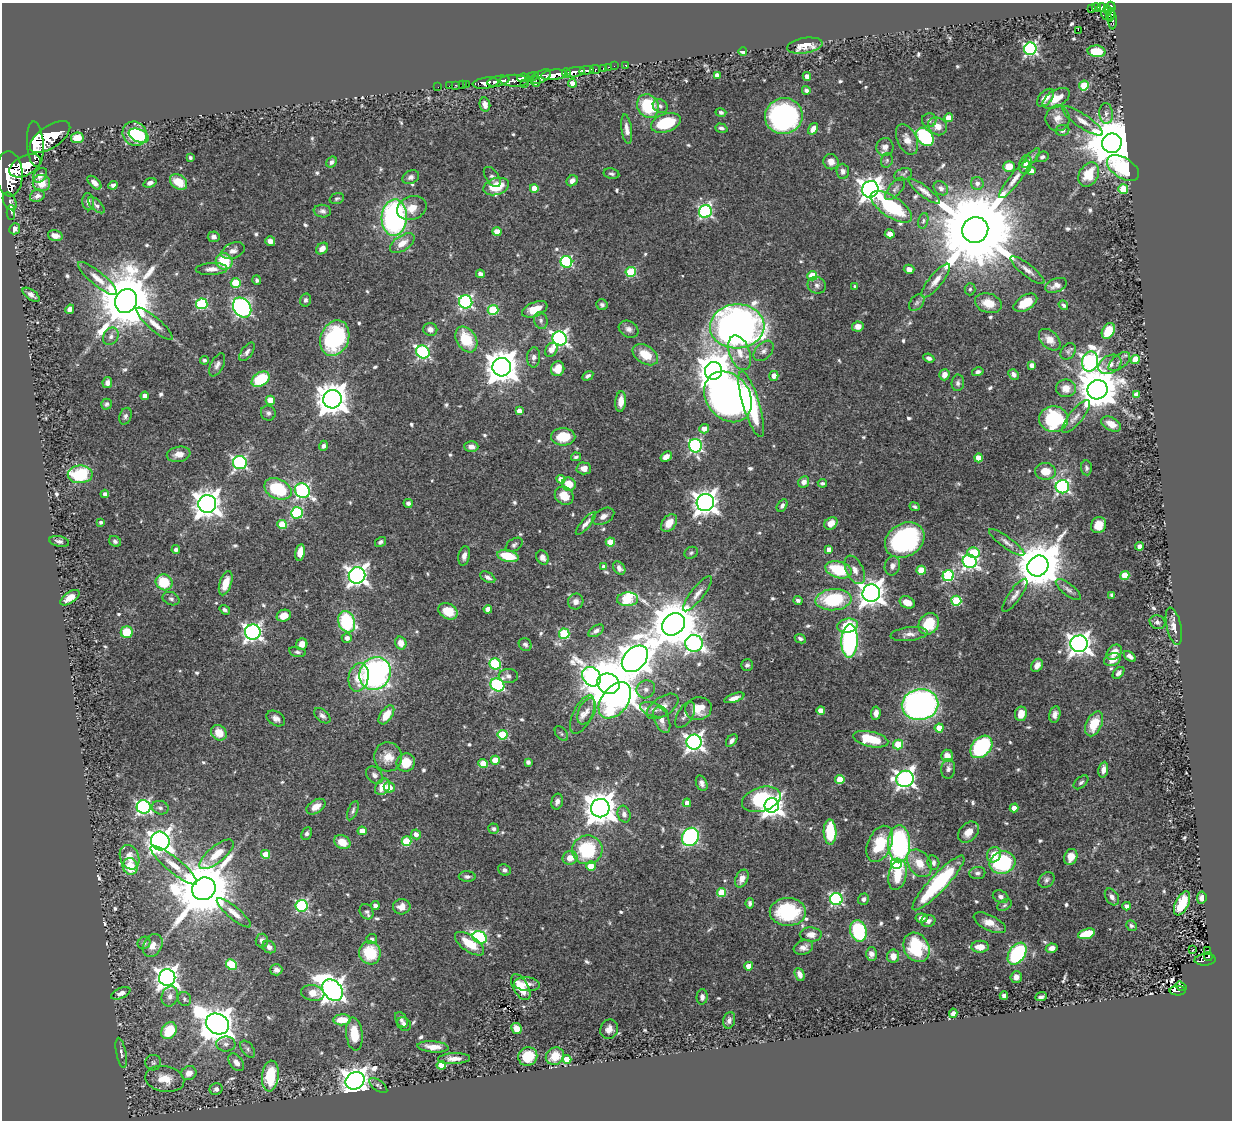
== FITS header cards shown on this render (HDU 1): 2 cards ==
NAXIS1  =                 1230
NAXIS2  =                 1118

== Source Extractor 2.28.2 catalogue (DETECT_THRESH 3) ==
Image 1230 x 1118 px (HDU 1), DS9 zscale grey, 1 PNG px = 1 image px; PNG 1234 x 1122 px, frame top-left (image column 1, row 1118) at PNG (2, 3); each listed source drawn as its Kron ellipse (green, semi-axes under 4 px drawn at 4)
Background 0.451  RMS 0.014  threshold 0.0419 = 3 sigma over >= 5 px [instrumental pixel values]
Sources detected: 675; of the 675, the 500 brightest by FLUX_AUTO listed and drawn (175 fainter detections omitted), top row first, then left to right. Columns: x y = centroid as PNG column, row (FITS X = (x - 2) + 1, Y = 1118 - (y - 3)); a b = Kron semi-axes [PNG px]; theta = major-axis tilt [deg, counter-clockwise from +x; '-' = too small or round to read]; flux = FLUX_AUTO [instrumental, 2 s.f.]
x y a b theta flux
1096 7 5 3 - 110
1101 7 4 3 - 120
1111 7 5 4 - 260
1092 9 4 3 - 51
1108 10 5 4 - 240
1106 15 6 4 -43 68
1110 15 7 4 76 110
1112 20 9 4 -89 81
1078 30 2 2 - 780
805 46 18 7 9 16
1030 49 6 6 - 210
1096 51 9 6 -4 28
743 52 4 4 - 3.4
626 65 3 3 - 13
614 66 2 2 - 7.3
608 67 3 2 - 17
604 68 3 3 - 34
586 70 7 3 9 170
595 70 5 3 - 99
575 72 10 5 10 800
566 73 5 4 - 380
554 75 13 5 6 1400
717 75 4 4 - 4.4
532 76 6 3 12 220
807 76 4 4 - 7.1
541 77 11 5 27 450
523 78 6 3 8 390
498 81 11 5 12 910
514 81 14 6 -1 420
536 82 5 2 - 140
486 83 13 5 6 1100
572 83 4 4 - 9.5
466 84 3 2 - 19
524 84 2 2 - 26
456 85 3 2 - 14
462 85 2 2 - 8.7
449 86 2 2 - 8.2
1084 86 5 5 - 50
438 87 2 2 - 8.5
806 90 4 4 - 2.6
1045 98 11 6 48 9.1
1056 98 15 8 32 14
485 104 7 5 -78 6.5
648 106 12 10 -57 52
660 106 8 6 -38 2.9
721 112 5 4 - 2.3
1106 113 10 6 -87 4.1
784 116 19 18 - 240
949 118 4 4 - 15
1058 118 13 12 - 9.3
929 120 7 7 - 3.2
1083 121 24 6 -34 8.8
666 123 15 9 18 47
938 126 10 8 -34 9.5
721 128 6 4 -18 2.5
627 129 15 5 -82 6.3
813 129 6 4 55 6
1062 130 7 5 11 2.8
135 134 13 11 -45 42
139 136 11 6 -23 19
50 137 23 11 34 4100
925 137 10 7 -50 110
77 138 6 5 - 16
907 139 16 9 -65 9.5
1112 143 10 9 - 6900
35 144 23 8 -86 3100
885 147 9 8 - 5.5
190 157 3 3 - 2.3
1042 157 6 5 - 2.3
1031 158 12 5 48 3.7
887 160 7 5 75 1.9
332 162 6 5 - 2.8
831 162 8 7 - 7.5
1025 165 9 6 75 5.1
25 166 17 9 28 2700
1009 166 6 5 - 14
1123 168 18 10 -33 79
843 171 7 6 - 4
1031 171 4 4 - 5.9
9 174 22 13 -87 4600
611 174 8 5 -11 2.5
903 174 9 6 16 2.4
1089 174 13 9 60 27
40 175 8 6 49 5.2
411 177 9 6 29 4.1
492 177 11 6 -55 3.4
1014 179 23 5 52 7.8
572 181 6 5 - 5.2
179 182 9 6 -36 17
41 183 9 8 - 16
94 183 8 5 -44 5.7
150 183 7 4 18 3.3
977 183 6 6 - 4.5
113 185 5 4 - 2.8
496 187 13 8 17 28
534 188 4 4 - 16
941 188 8 6 -41 4.1
870 189 8 8 - 870
895 189 13 6 50 3.8
1123 189 5 5 - 45
924 191 19 5 -37 6.2
37 196 7 6 - 3.8
337 199 7 5 20 2
10 201 9 6 -63 2.5
88 202 8 6 -84 3.2
96 205 10 5 -44 2.9
891 207 24 10 -34 69
412 208 15 11 21 13
322 211 9 6 -7 3.2
11 212 7 3 -88 10
705 212 6 6 - 170
394 218 18 12 87 210
923 221 8 5 73 1.9
15 229 5 5 - 5.8
975 230 13 12 - 23000
497 232 4 4 - 18
890 234 5 4 - 6.1
55 236 7 5 -16 6
214 237 6 5 - 3.4
270 241 5 4 - 5.9
402 243 14 7 34 12
322 249 7 5 42 7.3
233 251 12 7 22 5.4
224 261 9 8 - 32
566 262 6 6 - 120
211 269 16 6 2 7.4
909 269 5 4 - 4.7
1027 270 21 6 -38 6.8
631 272 5 5 - 54
480 274 4 4 - 4.1
812 276 5 4 - 37
98 279 24 7 -40 11
257 280 5 4 - 2
936 281 21 6 51 8.7
236 283 5 5 - 39
817 285 9 8 - 4.4
1056 285 11 6 21 5.9
855 287 3 3 - 2.4
970 289 6 5 - 2
31 295 10 5 -35 4.4
305 300 6 5 - 2.9
126 301 12 10 66 7800
466 302 6 6 - 200
917 303 9 6 50 2.8
988 303 14 9 -17 16
1025 303 13 7 31 17
202 304 5 5 - 93
602 305 6 5 - 2.3
1063 305 5 4 - 2.3
242 307 10 8 -54 300
70 309 5 4 - 4.7
535 309 13 7 22 17
493 310 5 5 - 58
541 320 8 6 -71 3
155 324 23 6 -41 9.5
737 326 27 22 2 670
858 327 6 5 - 8.8
430 329 7 6 - 4.9
629 329 10 8 -30 4.8
1108 331 8 6 60 23
111 336 9 7 57 4.2
335 338 18 14 68 110
560 338 7 7 - 310
466 339 14 9 -57 35
1050 340 13 8 -45 8.3
551 350 7 5 59 8.8
764 351 12 7 46 5
1068 351 9 6 52 2.4
247 352 11 5 54 3.5
423 352 7 6 - 170
740 353 18 10 -70 14
645 355 14 9 -33 21
534 357 10 6 87 4.5
929 358 5 4 - 3.4
1135 359 4 4 - 28
204 360 4 4 - 2.4
1090 362 10 8 77 360
1119 362 12 7 38 4.3
1110 364 12 9 30 6.6
217 365 12 6 63 4.1
1032 365 4 4 - 7.2
502 367 9 9 - 2000
558 369 7 6 - 14
713 371 9 8 - 1800
978 372 6 4 14 2.8
1013 374 6 4 -49 3.5
944 375 6 5 - 7.5
588 376 6 4 31 2.5
774 376 5 4 - 7.5
261 379 10 6 31 53
107 383 5 5 - 4.3
958 383 8 6 82 2.8
1066 388 10 9 - 10
1097 390 10 9 - 3200
1136 394 4 4 - 8.8
145 396 4 4 - 7.4
728 397 27 21 -53 700
332 399 9 9 - 1800
270 400 5 4 - 23
621 401 10 5 84 9.7
106 404 5 5 - 2.1
751 404 34 8 -73 100
519 411 4 4 - 7.2
268 413 7 7 - 2.9
125 416 8 6 71 2.8
1076 417 20 6 51 7.4
1054 419 14 13 - 90
1111 424 10 6 -27 11
704 429 5 4 - 8.5
563 437 12 8 0 27
323 446 5 4 - 2.7
695 446 7 6 - 180
471 447 7 5 -3 5
179 454 12 7 11 8.1
576 457 5 3 - 2
666 457 6 4 35 6.9
978 458 4 4 - 17
240 463 7 6 - 190
584 468 7 6 - 7.1
1086 468 7 5 -85 2.6
1045 471 10 8 -3 17
80 474 12 9 1 59
561 479 4 4 - 8.3
804 482 6 5 - 5.6
822 483 4 3 - 2.2
569 484 7 6 - 17
1062 487 7 6 - 180
278 489 14 10 -26 71
302 490 8 7 - 210
105 494 4 4 - 3.1
564 496 10 8 -41 15
408 503 4 4 - 3.4
705 503 9 8 - 860
207 504 9 9 - 1300
782 505 7 5 58 3.2
915 507 5 3 - 2.2
297 513 6 5 - 94
603 516 12 7 29 5.8
101 522 4 3 - 2.6
586 523 14 4 49 5.1
669 523 10 6 54 13
831 523 7 5 41 9
282 524 4 4 - 26
1098 525 8 7 - 13
905 540 21 16 31 150
59 541 10 5 -11 3.5
115 541 6 5 - 2.5
380 542 6 4 34 2.6
610 542 5 4 - 22
1007 542 21 5 -36 5.4
514 545 9 6 33 2.5
1139 546 4 4 - 6.6
829 549 4 4 - 7.5
176 550 4 4 - 2.6
300 552 8 5 79 11
973 552 6 5 - 39
691 553 7 5 28 2.1
464 556 10 5 79 4.8
508 556 11 5 -13 28
543 557 7 5 -61 4.4
970 561 7 6 - 290
892 566 9 7 74 5.1
1038 566 11 10 - 4800
604 567 4 4 - 5.8
619 568 7 5 -53 4
839 570 13 8 -17 43
855 570 15 8 -63 7.8
921 570 4 4 - 28
357 575 8 8 - 520
1125 575 4 4 - 38
948 576 6 5 - 110
488 577 8 5 -29 3.4
164 582 9 7 -30 33
226 583 12 6 72 16
1068 590 15 6 -39 4.5
871 593 9 8 - 1100
697 594 22 6 52 7.8
1015 595 20 6 55 5.5
1112 595 4 3 - 2.1
70 598 11 5 35 12
171 599 9 6 -24 2.8
628 599 10 7 4 86
833 600 18 10 4 63
576 601 8 7 - 5.3
798 601 4 4 - 2.5
956 601 5 5 - 68
907 602 8 5 -24 11
488 609 4 4 - 8.5
225 610 5 4 - 2.4
448 611 10 7 -27 22
284 616 7 5 19 12
347 622 11 8 -69 74
1157 622 8 6 -24 3.2
673 624 12 10 41 5300
929 624 11 9 50 34
848 626 10 7 12 25
1174 626 19 7 -77 8.1
596 631 9 5 32 4
127 632 6 6 - 32
253 632 8 7 - 380
564 634 5 5 - 67
909 634 18 7 7 6.1
347 638 5 5 - 5
800 639 6 4 -26 2.8
849 641 16 8 88 220
401 643 6 5 - 9.9
694 643 9 8 - 280
302 644 6 5 - 10
525 644 7 6 - 2.6
1079 644 8 8 - 790
297 652 8 5 -11 2.6
1114 652 9 6 47 10
1130 656 7 4 -37 4
635 659 15 10 46 1900
1112 660 8 6 20 9.8
495 664 6 5 - 90
747 665 6 5 - 2.4
1037 665 7 5 56 6.6
375 673 17 15 58 300
1118 673 7 4 48 3.4
508 676 9 7 -1 4.2
359 677 14 10 76 17
592 677 10 8 -51 350
608 684 11 10 - 6300
497 685 7 6 - 170
646 689 9 8 - 5.5
734 698 10 4 19 5.6
615 700 20 13 53 310
920 705 18 15 9 390
663 706 18 9 34 10
698 709 13 11 14 17
654 710 14 6 -17 6
587 711 14 8 65 6.8
821 711 4 4 - 14
876 713 6 4 85 5.1
582 714 21 9 65 9.7
1021 714 7 6 - 13
1055 714 8 5 76 5.1
386 715 11 6 55 16
685 715 14 7 59 5.7
322 716 9 6 -42 3.5
276 718 10 7 -33 4.9
662 720 14 7 -67 7.9
1094 724 13 7 64 23
939 728 4 4 - 18
219 733 8 7 - 14
561 734 8 5 -53 2.2
503 735 5 5 - 50
871 739 18 7 -13 38
732 741 7 4 52 3.5
694 742 7 7 - 430
898 745 5 4 - 44
981 747 13 9 48 130
947 756 6 6 - 9.7
388 757 14 14 - 13
495 760 4 4 - 19
406 762 9 9 - 20
528 762 4 4 - 2.7
483 764 5 4 - 23
948 769 10 7 84 3.7
1103 770 8 5 81 7.3
374 775 9 7 -48 3.8
840 779 4 4 - 28
905 779 9 8 - 430
1081 782 9 5 41 2.5
702 783 8 5 -67 3.7
383 787 9 6 52 12
389 787 6 5 - 8.4
761 799 20 12 17 90
557 802 8 5 76 3.7
687 803 4 4 - 8.4
772 805 7 7 - 580
144 807 7 6 - 210
316 807 10 6 31 9.6
160 808 8 6 -14 3.2
600 808 9 9 - 1900
1014 808 4 4 - 11
353 811 10 4 68 2.5
624 814 8 6 -76 4.1
493 829 5 5 - 2.5
362 831 4 4 - 15
830 832 12 6 -88 45
968 832 12 8 47 11
307 833 7 5 66 2.5
416 834 5 5 - 6.2
690 837 9 8 - 180
160 841 9 9 - 780
407 841 5 5 - 44
342 842 8 6 -26 16
880 844 19 11 66 41
899 844 18 11 89 170
587 850 15 14 - 67
216 854 21 8 39 16
266 854 4 4 - 15
994 855 8 6 64 13
129 857 12 9 -68 12
1071 857 8 6 68 9.2
570 858 7 6 - 11
919 863 15 11 -56 16
933 863 7 6 - 3
1003 863 13 11 20 100
896 864 5 5 - 84
174 865 29 7 -39 14
130 866 8 7 - 25
591 866 5 4 - 19
504 870 6 5 - 3.2
977 873 8 6 6 3
898 875 15 8 78 31
467 877 8 5 -1 3.4
742 879 9 6 64 7.4
1046 880 9 7 45 3
938 883 37 8 47 110
204 889 12 11 - 8700
721 893 4 4 - 37
1001 897 8 6 -25 3.3
1112 897 9 6 -58 4.4
1202 898 6 5 - 4.7
836 899 6 6 - 160
863 899 6 5 - 3.1
750 903 5 4 - 2.4
1182 903 13 6 64 34
1004 905 8 5 28 2.2
302 906 6 6 - 120
375 906 4 4 - 3.1
1127 906 4 4 - 5
402 907 9 7 4 8.7
367 912 8 6 -62 3
788 912 18 14 0 73
234 913 21 6 -40 9
921 918 6 4 7 5
928 921 7 6 - 3.6
990 923 18 7 -26 11
1131 926 5 5 - 2.2
858 931 11 8 -73 77
1086 934 9 5 16 35
811 935 11 7 -1 7.2
480 937 7 6 - 140
372 939 5 5 - 2.8
262 941 7 6 - 4.2
144 943 7 6 - 2.3
469 944 17 8 -35 23
153 945 12 9 59 8.5
269 947 7 6 - 4.1
803 947 10 7 20 5.3
916 947 15 12 -60 53
980 947 8 6 -2 13
1052 948 6 4 12 5.4
1193 950 3 2 - 2.1
1208 951 3 3 - 9.4
370 953 11 10 - 38
871 954 7 5 89 4.6
1017 954 12 8 56 110
893 956 6 6 - 7.8
1208 956 4 4 - 87
1205 960 10 5 4 100
231 965 6 5 - 61
749 966 4 4 - 15
276 970 6 5 - 4
800 974 7 4 -68 5.2
1016 977 6 5 - 5.3
167 978 8 8 - 720
527 984 13 7 -5 7.1
1181 986 6 4 -34 66
521 987 14 7 -60 23
332 990 12 9 -48 920
1178 991 8 4 -1 110
121 993 10 5 24 4.5
313 993 12 8 -11 12
170 996 10 8 71 5.5
1004 996 4 4 - 5.1
702 997 7 5 87 3.7
1041 997 6 4 20 2.8
184 999 7 6 - 2.5
953 1013 4 4 - 3.5
342 1020 8 5 4 21
401 1020 8 5 -59 3.3
729 1020 8 6 75 3.1
217 1024 12 10 -30 2200
404 1024 7 6 - 3.4
516 1028 6 5 - 11
609 1029 10 8 61 7.1
169 1031 9 7 54 38
354 1034 16 8 -84 22
226 1044 9 7 1 4.5
433 1047 15 5 -5 9.9
248 1049 9 5 -54 2.9
121 1053 15 5 -79 3.5
528 1056 10 9 - 30
555 1056 9 8 - 21
454 1059 16 5 2 7.5
567 1059 4 4 - 19
236 1062 10 6 -52 6.6
153 1063 8 8 - 2.4
441 1065 5 4 - 14
189 1073 8 6 31 8.4
270 1076 15 8 84 39
165 1079 19 13 -11 18
355 1081 10 8 32 1200
378 1085 10 5 -37 2.2
216 1089 6 6 - 3.7
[175 fainter detections neither listed nor drawn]